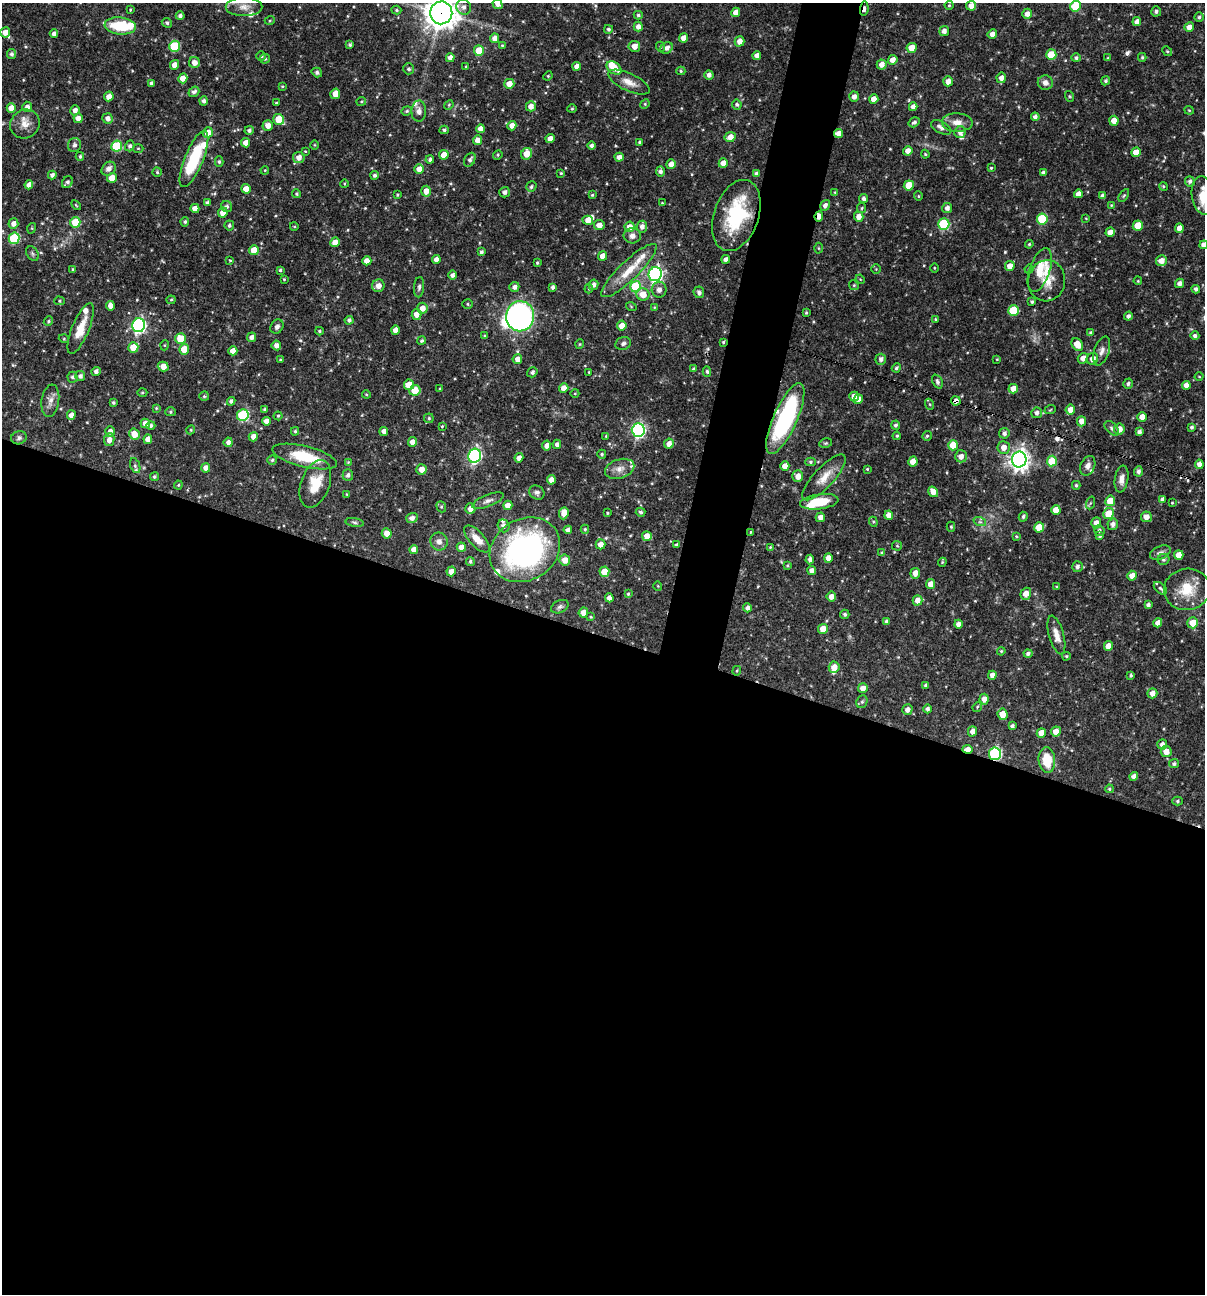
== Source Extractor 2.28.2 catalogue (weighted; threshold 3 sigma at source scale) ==
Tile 14 of 4 x 4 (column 2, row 4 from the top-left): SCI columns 1454-2656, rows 1-1292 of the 5187 x 5168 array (HDU 1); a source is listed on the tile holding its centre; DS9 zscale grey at full resolution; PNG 1207 x 1296 px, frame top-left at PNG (2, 3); each listed source drawn as its Kron ellipse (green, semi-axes under 4 px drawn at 4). Shown black and unused: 54% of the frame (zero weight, under 3 of 4 exposures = <1% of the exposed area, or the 3 px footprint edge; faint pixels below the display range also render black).
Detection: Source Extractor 2.28.2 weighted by HDU 2 'WHT'; one run over the whole footprint, this tile lists its part. Background 0.0728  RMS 0.0036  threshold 0.016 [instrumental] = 3 sigma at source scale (4.5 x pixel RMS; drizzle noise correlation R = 1.50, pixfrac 1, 0.05/0.05 arcsec/px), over >= 5 px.
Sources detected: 531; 1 inside a brighter object's white glare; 3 cosmic-ray / hot-pixel residue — neither listed nor drawn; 22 inside a brighter listed object's ellipse — not listed separately; of the other 505, all 500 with FLUX_AUTO >= 0.259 (the completeness limit of this list) listed and drawn (5 fainter detections not listed), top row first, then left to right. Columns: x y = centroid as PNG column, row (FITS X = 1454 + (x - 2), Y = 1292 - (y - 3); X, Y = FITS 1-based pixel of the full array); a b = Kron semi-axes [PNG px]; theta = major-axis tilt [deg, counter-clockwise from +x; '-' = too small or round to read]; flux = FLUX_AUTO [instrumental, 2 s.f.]
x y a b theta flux
497 4 5 4 - 1.4
949 5 4 4 - 0.39
971 6 5 5 - 2.3
1076 6 5 5 - 10
244 7 18 9 0 3.3
464 7 8 7 - 1.6
864 9 7 3 83 1.7
130 10 3 3 - 0.33
396 10 5 4 - 0.51
1156 11 5 5 - 0.74
736 12 5 4 - 2.5
441 13 11 11 - 500
1027 14 5 5 - 2
638 15 4 4 - 0.57
180 16 4 4 - 0.95
1199 17 4 4 - 0.67
270 20 5 3 - 0.34
1137 21 4 4 - 1.7
167 23 5 4 - 0.73
120 26 16 8 -6 14
638 27 5 4 - 1.8
1189 27 4 4 - 2.6
608 29 4 4 - 0.63
944 31 5 4 - 1.5
5 32 5 5 - 2.4
54 34 4 4 - 1.4
992 34 5 4 - 1.8
495 38 4 4 - 2.2
684 38 4 4 - 2.8
740 41 5 5 - 2.2
350 45 4 3 - 0.57
502 45 4 3 - 0.36
174 46 5 5 - 17
634 46 5 5 - 2.6
661 47 5 3 - 0.34
667 48 6 5 - 1.4
912 48 5 5 - 4.9
479 51 5 5 - 7.7
1167 51 5 4 - 0.41
11 54 5 4 - 0.96
1051 55 5 5 - 9.3
261 56 4 4 - 0.46
757 56 4 4 - 2
1142 57 4 3 - 0.49
450 58 4 4 - 1.7
1076 58 5 4 - 0.77
1108 58 4 4 - 0.37
265 59 5 4 - 0.59
893 60 5 4 - 2.2
194 63 5 5 - 2.4
882 64 5 5 - 2.1
174 65 5 4 - 2.3
577 66 4 4 - 2
466 67 3 2 - 0.35
614 68 8 5 -35 5.2
409 69 5 5 - 0.74
681 71 4 4 - 0.44
317 72 5 4 - 0.95
709 75 5 4 - 1.3
548 76 5 4 - 0.36
183 78 5 4 - 2.8
1001 78 5 4 - 1.7
948 81 5 4 - 2.4
1105 81 5 4 - 0.63
629 82 22 8 -25 3.4
1045 82 7 7 - 1.9
151 83 4 3 - 0.84
509 84 5 5 - 2.9
282 86 4 3 - 0.35
194 92 6 4 36 1
335 94 5 4 - 2.9
109 96 5 4 - 2.6
1069 96 5 3 - 0.35
854 97 5 5 - 1.6
874 99 5 4 - 2.7
204 101 4 4 - 1.1
361 101 5 3 - 0.36
276 103 3 3 - 0.37
645 104 5 4 - 0.44
737 104 5 5 - 0.74
449 105 5 4 - 0.39
531 106 5 5 - 2.3
27 107 5 5 - 1.8
913 107 4 4 - 1.8
11 108 5 4 - 3.7
572 109 4 4 - 0.42
75 110 5 4 - 1.9
1189 110 4 4 - 0.35
407 111 5 4 - 0.49
419 111 10 7 88 1.9
1035 117 4 4 - 1.1
78 118 5 4 - 2.3
108 118 5 5 - 1.7
279 119 6 5 - 8.1
1114 121 5 4 - 3.6
914 122 6 4 32 0.86
957 122 15 9 -2 3.2
25 124 15 14 - 3.7
268 125 5 5 - 2.4
512 126 5 4 - 2.3
941 127 11 6 -29 1.8
481 129 4 4 - 2.2
249 130 4 4 - 0.94
444 130 4 4 - 0.6
208 132 5 5 - 3.3
960 132 6 5 - 1.8
839 134 4 4 - 2.4
730 137 6 5 - 2.9
550 139 4 4 - 2.3
478 140 5 4 - 2.4
640 142 4 3 - 0.61
246 143 4 4 - 3.1
74 145 7 6 - 1
314 145 4 3 - 0.29
117 146 5 5 - 19
130 146 5 4 - 0.93
591 146 4 4 - 0.98
138 148 5 3 - 0.39
305 151 3 2 - 0.27
908 151 5 4 - 2.2
1136 152 5 5 - 4.1
527 154 6 5 - 4.3
925 154 4 4 - 0.4
444 155 5 4 - 4.4
498 155 5 4 - 0.42
80 156 4 3 - 0.6
299 157 5 5 - 2.1
619 157 4 4 - 1.8
194 159 30 9 68 21
430 159 4 3 - 0.74
470 160 7 5 62 1.1
219 162 5 4 - 0.66
723 163 5 4 - 2.6
671 164 5 4 - 2.7
991 168 3 3 - 0.39
109 169 8 6 42 2
419 169 5 5 - 2.8
265 170 4 3 - 0.3
660 171 5 4 - 1.1
157 172 4 4 - 0.42
1043 172 4 3 - 0.69
561 173 4 4 - 0.38
756 174 4 4 - 1.1
52 175 4 4 - 1.1
375 175 4 4 - 0.78
112 178 5 5 - 4
1190 181 5 5 - 0.89
67 182 6 5 - 0.89
344 184 4 3 - 0.3
29 185 4 4 - 2
909 185 5 5 - 7.5
1163 186 4 3 - 0.36
531 187 5 5 - 0.7
246 189 5 4 - 2.6
426 191 5 5 - 2.5
505 192 5 5 - 1.2
835 192 4 3 - 0.31
297 194 4 4 - 0.5
1078 194 4 4 - 2
397 195 4 3 - 0.38
592 195 3 3 - 0.43
1124 195 7 4 57 0.53
1203 195 19 11 -83 8.4
918 196 4 4 - 0.38
1103 196 4 4 - 1.5
864 199 4 4 - 0.91
207 203 4 4 - 1
662 203 3 3 - 0.27
76 205 6 3 -46 0.32
825 205 5 4 - 1.3
1111 205 4 4 - 0.27
227 206 6 5 - 0.85
195 208 4 4 - 2.3
862 208 5 4 - 0.45
947 208 5 5 - 1.4
223 213 5 4 - 3.7
736 215 37 22 71 24
819 216 5 3 - 2.2
859 217 5 4 - 2.3
1086 218 3 3 - 0.27
1042 219 5 5 - 14
588 220 5 4 - 2.7
75 222 5 5 - 9.5
185 222 5 4 - 0.57
13 223 5 5 - 1.8
944 224 5 5 - 22
229 225 5 5 - 0.73
599 225 5 5 - 2.4
294 226 4 3 - 0.28
1138 226 5 5 - 6.6
629 227 5 5 - 2.9
642 227 6 5 - 1.7
32 228 5 3 - 0.35
1179 228 5 4 - 2.6
1110 232 5 4 - 2.3
632 236 8 7 - 1.8
14 238 6 5 - 22
335 242 5 4 - 3.4
1029 244 4 4 - 0.43
1204 245 4 4 - 1.7
818 248 5 3 - 0.33
254 250 5 5 - 4.3
481 252 4 4 - 0.78
32 254 8 5 -57 0.77
602 256 5 4 - 2.7
436 259 4 4 - 1.8
726 259 4 4 - 1.5
230 260 3 3 - 0.52
367 261 4 4 - 2.4
1161 261 5 5 - 2.7
537 263 3 3 - 0.48
1010 266 5 5 - 2.7
934 268 5 3 - 0.3
72 269 4 3 - 0.29
876 269 5 5 - 0.4
1029 269 5 4 - 0.38
280 270 4 3 - 0.56
1040 270 23 10 71 6.5
629 271 37 9 44 8.4
655 274 7 6 - 83
452 275 4 4 - 1.1
284 279 2 2 - 0.3
860 279 5 3 - 0.31
1047 281 20 18 80 5.9
1138 281 4 3 - 0.33
1180 283 5 4 - 1.5
593 285 5 4 - 1.5
854 285 5 4 - 0.47
378 286 6 6 - 2.3
419 287 10 5 84 0.9
514 287 5 4 - 1.4
552 287 4 3 - 0.94
636 287 6 5 - 22
589 289 5 4 - 0.44
1196 289 4 4 - 1
659 290 8 7 - 1.8
699 292 6 5 - 0.99
643 294 6 6 - 3.7
171 300 4 4 - 0.41
59 301 5 4 - 0.46
1032 302 3 3 - 0.61
467 304 5 5 - 0.48
110 306 5 4 - 1.8
631 306 5 3 - 0.33
654 307 4 3 - 0.28
422 308 5 5 - 2.5
1013 310 5 5 - 13
806 313 4 3 - 0.44
416 314 5 5 - 2.8
520 316 15 14 - 100
1128 316 4 4 - 1.1
935 319 3 3 - 0.31
349 320 4 4 - 0.88
48 321 5 4 - 0.51
139 325 7 6 - 71
622 326 5 4 - 3.2
277 327 7 6 - 1.2
81 328 27 8 68 5.9
395 330 5 4 - 2
319 331 4 3 - 0.48
1091 333 4 3 - 0.71
484 336 4 3 - 0.38
1195 336 4 4 - 0.94
252 337 5 4 - 1.3
64 339 5 3 - 0.32
180 339 5 5 - 7.5
422 341 4 3 - 0.61
723 342 3 3 - 0.4
623 343 8 6 21 0.91
580 344 4 4 - 0.39
1077 344 7 5 -50 4
165 345 5 3 - 0.29
276 345 5 5 - 1.8
133 347 5 5 - 6.1
184 349 5 5 - 5.7
233 351 4 4 - 2.6
1102 351 15 7 71 1.9
1083 358 5 5 - 2.2
517 359 5 5 - 2
881 359 5 5 - 1.3
997 359 4 3 - 0.27
1092 359 6 5 - 2.5
280 360 3 3 - 0.32
163 366 5 5 - 2.9
896 368 5 3 - 0.57
694 369 4 3 - 0.69
96 371 5 4 - 1.1
707 371 5 4 - 0.6
532 372 5 4 - 0.82
589 372 3 2 - 0.26
80 376 5 5 - 1.1
1199 376 4 3 - 0.27
73 377 5 5 - 0.8
937 381 7 5 -66 0.86
1128 384 5 4 - 0.76
409 385 5 5 - 4.9
1186 385 4 4 - 2.1
440 388 4 3 - 0.32
564 388 5 4 - 2.4
1013 389 5 5 - 2.6
415 390 5 5 - 6
142 393 5 3 - 0.38
575 393 4 3 - 0.28
366 394 4 3 - 0.35
204 396 5 5 - 0.53
854 396 5 4 - 2.9
858 399 5 4 - 2.2
50 401 16 8 81 2.3
231 401 4 4 - 0.84
956 401 5 4 - 1.7
113 402 4 4 - 0.55
929 404 6 3 -70 0.43
156 408 4 3 - 0.34
265 410 4 3 - 0.75
1050 410 6 3 19 0.37
1070 410 5 5 - 2.5
170 412 5 4 - 0.48
1037 413 5 5 - 1.3
71 415 5 4 - 1.9
243 415 6 5 - 27
278 416 4 4 - 0.46
1142 417 5 4 - 2.6
429 418 5 4 - 0.47
785 418 38 12 66 47
266 421 4 4 - 2
1081 421 5 4 - 2.1
145 423 5 4 - 2.4
895 425 5 4 - 0.88
151 426 4 4 - 0.79
442 426 3 3 - 0.31
1191 427 4 4 - 0.76
1112 428 9 5 -45 0.85
1119 429 5 5 - 2.6
191 430 4 4 - 0.38
638 430 7 6 - 64
110 431 5 4 - 1.4
295 431 4 3 - 0.53
384 431 4 4 - 1.5
1139 432 4 4 - 1.2
1004 433 5 5 - 1.2
134 434 6 5 - 4.2
606 436 4 4 - 0.32
897 436 4 3 - 0.43
927 436 5 4 - 0.56
253 437 5 4 - 2.2
19 438 8 6 17 0.99
148 439 4 4 - 2
109 440 6 5 - 2
228 442 5 4 - 1.4
412 442 5 4 - 1.9
826 443 6 4 11 0.51
557 444 4 4 - 1.3
669 444 5 4 - 2.2
953 445 5 5 - 6.2
547 446 5 4 - 1.7
1004 447 6 6 - 2.4
602 454 4 4 - 0.53
474 456 7 6 - 60
961 456 6 6 - 2.2
305 457 33 10 -14 13
519 458 4 4 - 1.9
272 460 5 4 - 0.61
1019 460 8 7 - 210
913 461 5 4 - 3.9
1052 461 5 5 - 8.5
348 462 4 4 - 0.32
810 462 5 4 - 0.59
1199 464 4 4 - 2.1
135 466 8 4 -68 0.67
785 466 5 4 - 2.5
1088 466 10 7 66 1.6
206 468 5 4 - 1.9
422 469 5 5 - 2.6
620 469 15 9 17 3
867 469 4 4 - 0.33
1138 471 5 4 - 1.1
348 475 5 5 - 1.1
798 476 6 5 - 2.7
154 477 4 4 - 0.63
824 477 30 10 47 5.2
1121 479 13 6 81 2.3
551 480 4 4 - 2.3
315 484 24 14 70 8.7
178 485 4 4 - 0.37
1076 485 4 3 - 0.53
537 492 8 6 -33 1
933 492 5 4 - 2.7
347 494 4 3 - 0.31
1162 499 4 4 - 1.1
488 501 17 6 21 1.5
1110 501 5 5 - 6.3
819 502 19 7 7 10
1090 503 6 4 71 0.5
1172 503 4 3 - 0.26
508 505 4 4 - 2.3
441 507 6 4 -68 0.55
470 509 5 5 - 2.3
1056 510 5 4 - 4
641 512 5 4 - 0.66
564 513 6 4 84 3.1
607 513 3 2 - 0.32
1109 514 5 5 - 7
889 515 4 4 - 2.1
820 517 5 4 - 2.1
1023 517 5 4 - 0.69
1146 517 5 5 - 2.6
412 518 5 5 - 1.6
354 522 9 3 -9 0.67
873 522 5 4 - 0.42
980 522 6 4 -18 0.6
1096 523 5 5 - 2.4
1113 524 6 5 - 1.5
504 526 6 6 - 1.2
951 527 5 4 - 0.45
1039 527 5 5 - 7
585 529 4 4 - 0.45
568 530 4 4 - 1.3
1099 530 5 5 - 0.86
751 532 4 3 - 0.27
387 533 5 5 - 2.5
647 536 5 5 - 3.1
1016 536 3 3 - 0.33
1100 536 4 4 - 0.62
477 539 17 7 -46 4.2
439 541 9 8 - 1.9
600 544 5 5 - 2.5
677 545 4 3 - 0.75
897 546 5 5 - 0.44
461 547 4 4 - 2
770 547 4 3 - 0.37
414 549 4 4 - 2.4
525 550 37 30 32 90
882 553 4 3 - 0.68
1160 553 11 6 23 1.4
1179 555 5 4 - 3.6
828 558 5 4 - 2.3
810 559 5 4 - 1.3
1164 559 6 5 - 0.76
565 560 5 5 - 3.1
470 561 4 4 - 0.56
942 562 4 3 - 0.36
787 565 3 3 - 0.42
1077 567 5 5 - 1
812 570 4 4 - 1.6
451 571 5 4 - 2.3
604 572 5 5 - 4.5
915 573 5 5 - 2.4
1132 576 5 4 - 3.1
931 584 5 4 - 3.3
658 586 5 3 - 0.27
1057 586 4 3 - 0.29
1160 588 8 5 -44 0.71
1187 589 23 20 8 9.8
628 594 4 4 - 0.42
1026 594 6 5 - 2.7
831 597 5 5 - 2.1
609 598 4 4 - 2.1
917 600 5 5 - 2.6
1148 605 4 4 - 1
560 607 9 6 23 0.99
747 608 4 4 - 1.3
583 612 5 4 - 2.6
845 614 4 4 - 0.73
591 617 4 3 - 0.35
886 621 4 4 - 0.56
1158 623 5 4 - 2.2
1193 623 5 5 - 4.8
958 624 4 4 - 1.7
823 629 5 4 - 4
1056 635 20 7 -74 3.1
1108 646 5 4 - 2.4
1001 651 4 3 - 0.36
1028 653 4 4 - 0.89
1066 656 4 3 - 0.41
834 667 5 5 - 2.6
737 671 5 4 - 0.4
992 675 4 4 - 1.9
1131 675 3 3 - 0.55
926 685 4 4 - 0.77
863 688 5 5 - 2.4
1152 693 5 5 - 2.4
984 699 5 4 - 2.2
862 702 6 5 - 0.69
977 707 5 4 - 0.42
927 709 4 4 - 0.96
907 710 5 5 - 1.6
1003 714 6 5 - 4.1
1012 726 4 4 - 0.92
972 731 5 4 - 2.2
1056 731 5 5 - 2.9
1041 733 5 4 - 4.1
1162 744 5 5 - 1.5
967 749 5 4 - 4.1
1166 752 5 5 - 3.2
995 754 6 6 - 43
1047 760 13 8 -85 9.2
1174 764 5 4 - 0.81
1134 776 4 4 - 1.8
1109 789 4 3 - 0.46
1177 801 5 4 - 0.58
Overlapping masked pixels (flux is a lower limit): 9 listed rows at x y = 864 9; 441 13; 839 134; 736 215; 819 216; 956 401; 785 418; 967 749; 995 754
Isophote crosses this tile's border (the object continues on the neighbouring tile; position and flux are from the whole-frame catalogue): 5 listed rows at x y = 497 4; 1076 6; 441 13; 1203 195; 1204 245